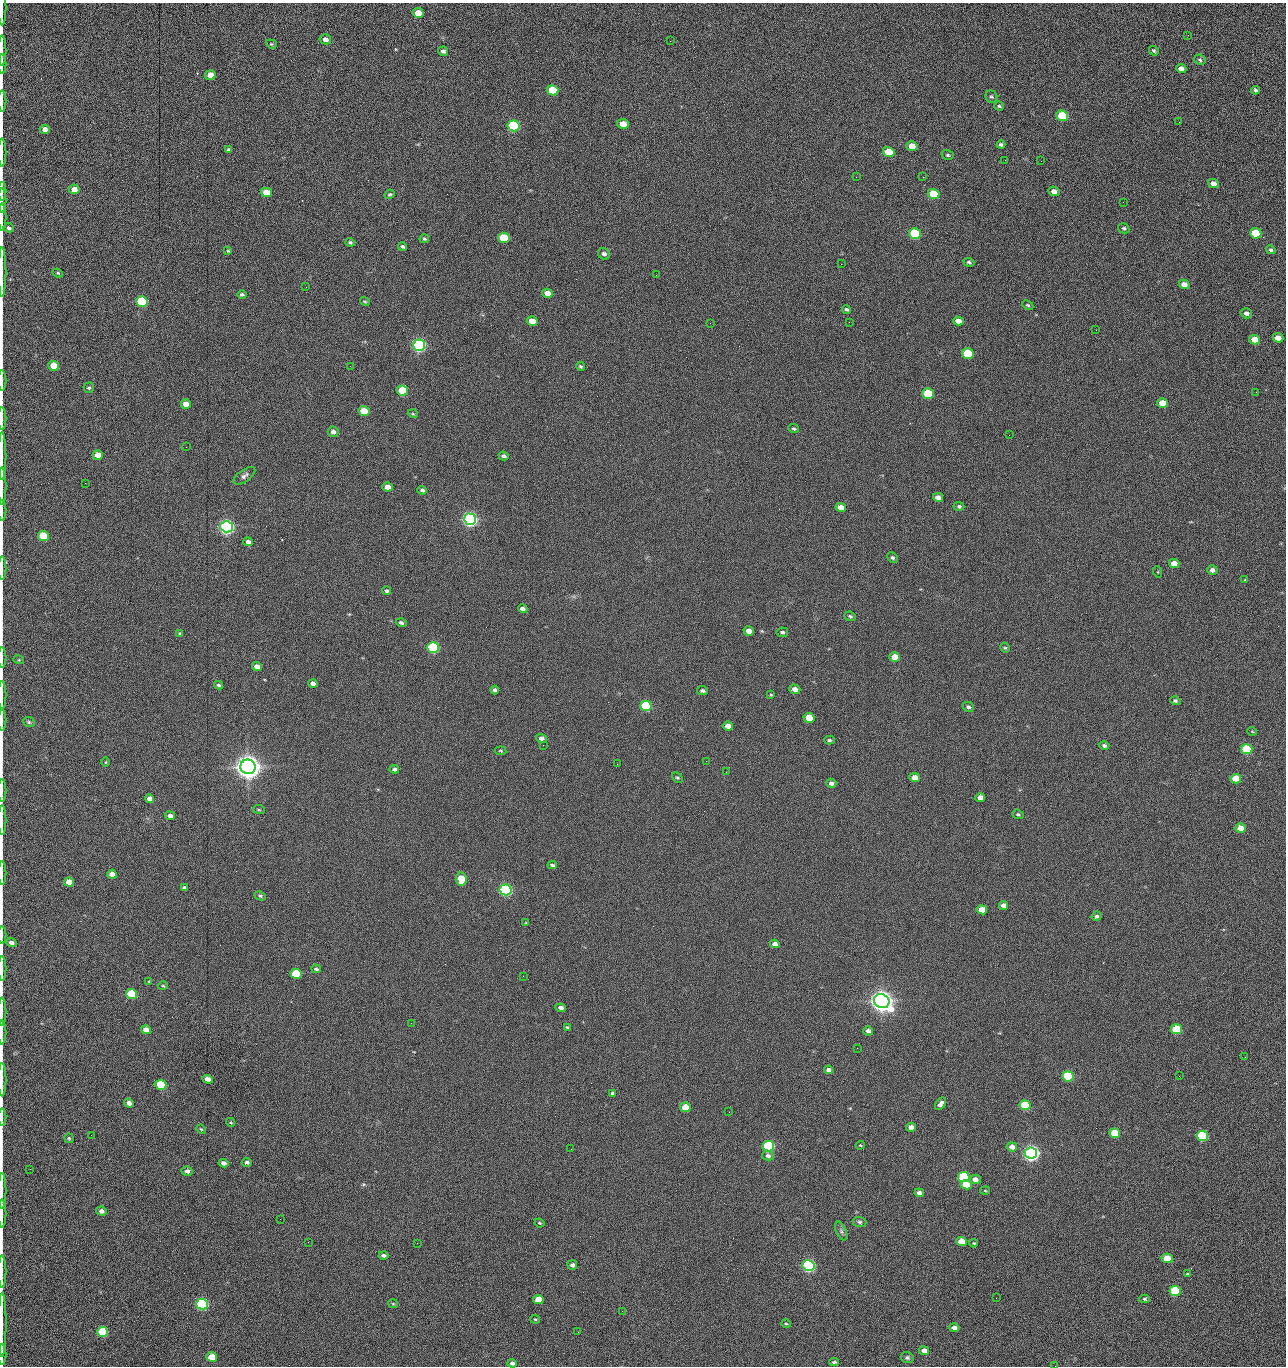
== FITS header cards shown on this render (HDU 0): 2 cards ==
NAXIS1  =                 1284 /fastest changing axis
NAXIS2  =                 1364 /next to fastest changing axis

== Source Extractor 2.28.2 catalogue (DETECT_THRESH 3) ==
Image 1284 x 1364 px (HDU 0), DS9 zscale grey, 1 PNG px = 1 image px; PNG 1288 x 1368 px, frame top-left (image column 1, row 1364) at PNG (2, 3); each listed source drawn as its Kron ellipse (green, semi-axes under 4 px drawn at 4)
Background 149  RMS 15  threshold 44.9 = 3 sigma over >= 5 px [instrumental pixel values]
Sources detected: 273; all 273 listed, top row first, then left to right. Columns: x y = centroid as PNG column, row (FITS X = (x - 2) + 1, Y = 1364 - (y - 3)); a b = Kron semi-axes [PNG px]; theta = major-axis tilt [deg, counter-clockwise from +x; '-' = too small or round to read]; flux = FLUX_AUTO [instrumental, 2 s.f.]
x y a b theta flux
2 8 17 2 90 2.0e+03
418 13 5 5 - 1.3e+04
1188 35 2 2 - 8.6e+02
325 39 6 5 - 4.9e+03
670 41 2 2 - 1.5e+03
271 44 5 4 - 1.2e+03
2 51 15 2 90 2.7e+03
443 51 5 4 - 2.7e+03
1154 51 5 4 - 1.5e+03
1200 60 6 5 - 1.7e+03
2 64 10 2 90 1.9e+03
1181 69 5 4 - 4.6e+03
210 75 5 4 - 1.4e+04
552 90 6 5 - 4.1e+04
1255 90 4 3 - 1.8e+03
991 97 6 6 - 1.8e+03
2 101 10 2 90 1.9e+03
999 106 4 4 - 1.3e+03
1062 116 6 5 - 6.0e+04
1179 122 2 2 - 7.1e+02
623 124 5 5 - 1.4e+04
513 126 6 5 - 1.6e+05
45 129 5 4 - 4.7e+03
1001 145 4 3 - 2.0e+03
912 146 5 4 - 1.2e+04
229 150 4 3 - 2.2e+03
889 152 6 5 - 2.8e+04
2 153 14 2 90 2.2e+03
948 155 6 5 - 1.7e+03
1005 160 2 2 - 8.9e+02
1041 161 2 2 - 1.2e+03
856 177 2 2 - 1.6e+03
923 177 2 2 - 2.0e+04
1213 183 5 4 - 6.4e+03
74 189 5 5 - 9.8e+03
2 191 9 2 90 1.6e+03
1054 191 6 4 -23 5.6e+03
266 192 5 4 - 1.9e+04
390 194 5 4 - 1.6e+03
933 194 6 5 - 5.1e+04
2 200 12 2 90 2.2e+03
1123 202 2 2 - 4.6e+02
2 217 13 2 90 2.6e+03
9 228 5 4 - 2.0e+03
1124 228 6 5 - 1.6e+03
1256 233 6 5 - 4.2e+04
915 234 6 5 - 1.0e+05
504 238 6 5 - 4.0e+04
424 239 5 4 - 1.4e+03
350 242 4 4 - 1.4e+03
403 247 5 3 - 1.7e+03
1271 250 5 4 - 1.7e+03
228 251 4 4 - 1.2e+03
604 254 6 5 - 2.9e+03
969 262 5 4 - 1.8e+03
841 264 2 2 - 1.9e+04
2 272 25 2 90 4.7e+03
58 273 5 4 - 1.2e+03
656 275 3 2 - 1.2e+03
1184 284 5 4 - 7.0e+03
306 287 2 2 - 4.7e+02
547 293 5 4 - 9.2e+03
242 294 4 4 - 1.9e+03
142 301 6 5 - 1.0e+05
365 301 5 4 - 1.3e+03
1028 305 6 4 -26 1.3e+03
846 309 4 3 - 1.9e+03
1246 313 6 5 - 3.8e+03
532 321 5 4 - 1.5e+04
958 321 5 4 - 7.6e+03
849 322 2 2 - 6.1e+02
710 323 2 2 - 2.3e+03
1096 330 2 2 - 6.4e+02
1278 338 5 4 - 1.0e+04
1255 340 5 4 - 1.6e+04
419 345 6 5 - 2.9e+05
968 353 6 5 - 5.7e+04
54 366 5 5 - 2.5e+04
350 366 2 2 - 1.7e+03
580 366 5 3 - 1.3e+03
2 381 10 2 90 1.9e+03
89 388 5 5 - 1.8e+03
402 390 5 5 - 3.6e+04
1256 392 2 2 - 8.9e+02
928 393 6 5 - 5.9e+04
1162 403 5 4 - 1.8e+04
186 404 5 4 - 8.4e+03
364 411 5 5 - 2.9e+04
413 414 5 3 - 9.3e+02
2 419 11 2 90 2.0e+03
794 429 5 4 - 1.6e+03
333 432 5 5 - 3.9e+03
1009 435 3 2 - 8.5e+02
186 447 2 2 - 1.8e+03
98 455 5 4 - 1.2e+04
2 456 24 2 90 4.1e+03
503 456 5 4 - 2.5e+03
244 476 13 6 35 3.6e+03
85 483 2 2 - 6.2e+02
2 486 19 2 90 3.2e+03
387 487 5 4 - 1.0e+04
422 490 5 4 - 2.2e+03
938 497 5 4 - 5.7e+03
959 506 5 4 - 1.9e+03
841 507 5 4 - 8.8e+03
2 511 10 2 90 1.7e+03
470 519 6 5 - 5.0e+05
227 527 6 5 - 5.3e+05
43 536 5 5 - 4.1e+04
248 542 5 4 - 3.9e+03
893 558 6 4 -44 1.9e+03
1174 563 5 4 - 1.3e+04
2 568 12 2 90 2.1e+03
1212 570 5 4 - 3.8e+03
1158 572 6 3 -72 8.0e+02
1245 580 4 3 - 8.6e+02
386 591 4 4 - 1.7e+03
523 609 5 4 - 4.1e+03
850 616 6 4 -23 1.6e+03
401 623 5 4 - 2.0e+03
749 631 5 4 - 1.0e+04
782 632 6 5 - 1.9e+03
180 633 3 3 - 1.4e+03
433 647 6 5 - 1.6e+05
1005 648 5 4 - 1.3e+03
895 657 5 4 - 1.4e+04
2 658 10 2 90 1.7e+03
19 660 5 3 - 8.8e+02
257 667 5 4 - 7.4e+03
313 683 4 4 - 4.2e+03
219 685 4 4 - 1.8e+03
795 689 5 4 - 6.2e+03
495 690 4 3 - 2.3e+03
702 691 5 4 - 2.4e+03
2 695 14 2 90 2.4e+03
771 695 4 4 - 1.0e+03
1175 701 5 4 - 1.7e+03
646 706 6 5 - 8.5e+04
968 707 6 5 - 2.6e+03
809 718 5 5 - 2.7e+04
2 720 10 2 90 1.6e+03
29 722 6 4 -22 1.7e+03
728 726 5 4 - 7.7e+03
1252 731 5 3 - 7.7e+02
541 738 5 4 - 4.3e+03
829 740 5 3 - 1.6e+03
543 745 2 2 - 2.2e+03
1104 746 5 4 - 2.1e+03
1247 749 5 5 - 7.7e+04
501 751 5 3 - 1.1e+03
706 761 2 2 - 1.5e+03
106 762 4 3 - 9.0e+02
617 764 2 2 - 1.9e+03
248 767 8 7 - 1.7e+06
394 769 4 4 - 2.4e+03
726 772 2 2 - 1.6e+03
677 778 6 4 -45 1.5e+03
915 778 5 4 - 1.1e+04
1236 779 5 5 - 2.5e+04
831 783 5 4 - 3.3e+03
2 790 11 2 90 1.8e+03
980 798 5 4 - 7.9e+03
149 799 5 4 - 6.6e+03
259 809 6 3 -9 1.1e+03
1018 814 6 4 -21 1.5e+03
170 816 5 4 - 3.9e+03
2 820 15 2 90 2.7e+03
1241 828 5 4 - 1.5e+04
552 865 5 3 - 1.7e+03
2 873 12 2 90 1.6e+03
112 874 5 4 - 1.2e+04
461 879 6 5 - 2.7e+04
69 882 5 4 - 1.6e+04
184 888 4 3 - 1.7e+03
505 890 6 5 - 2.4e+05
260 896 6 4 -27 1.5e+03
1004 905 5 4 - 5.7e+03
982 910 5 4 - 1.8e+04
1096 916 5 4 - 2.0e+03
526 923 3 3 - 7.7e+02
2 935 9 2 90 1.5e+03
11 943 5 4 - 4.1e+03
775 944 5 4 - 5.8e+03
2 969 12 2 90 2.2e+03
316 969 5 3 - 1.9e+03
296 974 5 5 - 6.0e+04
523 976 2 2 - 1.4e+03
149 981 4 3 - 7.7e+02
163 986 5 3 - 1.1e+03
131 994 5 5 - 7.4e+04
882 1001 8 7 - 1.4e+06
561 1008 5 4 - 4.4e+03
2 1011 14 2 90 2.6e+03
411 1023 2 2 - 3.7e+03
567 1027 4 4 - 1.0e+03
1177 1029 5 5 - 4.8e+04
146 1030 5 4 - 1.0e+04
868 1031 5 4 - 4.0e+03
2 1033 12 2 90 2.3e+03
857 1048 2 2 - 9.8e+02
1245 1057 2 2 - 1.2e+03
828 1070 4 4 - 3.2e+03
1068 1076 5 5 - 8.8e+04
1179 1076 2 2 - 1.7e+03
2 1079 17 2 90 2.9e+03
208 1079 5 4 - 9.0e+03
161 1085 5 5 - 6.4e+04
612 1093 4 4 - 1.7e+03
129 1103 5 4 - 5.3e+03
941 1104 7 4 56 4.6e+03
1025 1105 5 5 - 7.3e+04
685 1107 5 4 - 2.0e+04
729 1112 2 2 - 7.0e+02
2 1117 8 2 90 1.3e+03
231 1122 4 3 - 9.9e+02
911 1127 5 4 - 7.1e+03
201 1129 5 4 - 1.1e+03
1115 1133 5 4 - 3.1e+04
91 1135 2 2 - 1.7e+03
1202 1136 5 5 - 9.9e+04
69 1138 5 4 - 1.4e+03
860 1145 4 4 - 9.5e+02
768 1146 6 5 - 1.4e+05
1012 1147 5 4 - 7.5e+03
571 1149 2 2 - 6.1e+02
1031 1153 6 5 - 6.2e+05
768 1156 6 4 -12 2.9e+03
247 1162 5 4 - 2.4e+03
223 1163 5 4 - 4.6e+03
30 1169 2 2 - 2.3e+03
187 1171 5 5 - 4.0e+03
964 1177 6 5 - 1.5e+05
975 1179 5 4 - 6.5e+03
966 1185 5 4 - 1.6e+04
2 1191 18 2 90 3.4e+03
985 1191 5 3 - 9.8e+02
919 1193 5 4 - 4.3e+03
101 1211 5 4 - 4.2e+03
2 1213 14 2 90 2.3e+03
280 1219 2 2 - 1.3e+03
860 1222 7 5 -4 2.0e+03
539 1223 5 3 - 1.1e+03
841 1231 10 5 -66 2.8e+03
962 1241 5 4 - 1.9e+04
308 1242 2 2 - 1.2e+03
417 1243 2 2 - 3.7e+03
974 1243 4 3 - 1.0e+03
383 1255 5 3 - 2.7e+03
1167 1258 6 4 -12 2.7e+04
572 1265 5 4 - 3.2e+03
808 1265 6 5 - 3.0e+05
2 1271 16 2 90 2.5e+03
1187 1274 4 4 - 8.6e+02
1175 1291 5 5 - 7.8e+04
996 1298 2 2 - 1.8e+03
538 1299 5 4 - 1.7e+04
1145 1299 5 4 - 1.6e+03
202 1304 6 5 - 2.3e+05
393 1304 5 4 - 1.2e+03
622 1311 2 2 - 5.4e+02
535 1319 5 4 - 1.3e+03
786 1324 5 3 - 1.1e+03
2 1325 32 2 90 6.1e+03
954 1328 5 4 - 4.0e+03
103 1332 5 5 - 9.1e+04
578 1332 2 2 - 2.5e+03
924 1351 5 4 - 6.7e+03
2 1355 10 2 90 1.8e+03
212 1357 5 5 - 3.0e+04
907 1358 6 5 - 2.1e+03
834 1362 5 3 - 1.6e+03
512 1363 4 4 - 2.6e+03
1055 1366 2 2 - 1.2e+03
At the frame edge (FLAGS 8, measured only in part): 35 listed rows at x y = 2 8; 2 51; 2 64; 2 101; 2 153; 2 191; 2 200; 2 217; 9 228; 2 272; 2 381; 2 419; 2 456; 2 486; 2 511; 2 568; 2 658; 2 695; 2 720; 2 790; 2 820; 2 873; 2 935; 11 943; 2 969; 2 1011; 2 1033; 2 1079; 2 1117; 2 1191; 2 1213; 2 1271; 2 1325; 2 1355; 1055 1366

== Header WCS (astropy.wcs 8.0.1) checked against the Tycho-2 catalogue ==
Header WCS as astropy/WCSLIB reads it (CRVAL/CRPIX/CD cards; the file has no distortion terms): RA---TAN/DEC--TAN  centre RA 15:41:40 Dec +51:59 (235.42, +51.99 deg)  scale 1.26 arcsec/px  FOV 26.9' x 28.5'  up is +92 deg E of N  parity flipped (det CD > 0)
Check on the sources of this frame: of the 60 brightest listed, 10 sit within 2.0 arcsec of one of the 11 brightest Tycho-2 stars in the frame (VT <= 12.29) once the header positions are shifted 0.47 arcsec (0.22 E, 0.42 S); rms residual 0.71 arcsec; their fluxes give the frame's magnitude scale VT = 25.19 - 2.5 log10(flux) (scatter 0.23 mag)
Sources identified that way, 10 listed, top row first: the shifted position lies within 2.0 arcsec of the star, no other Tycho-2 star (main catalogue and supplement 1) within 4.0 arcsec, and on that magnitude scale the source's flux lands within +1.5 / -3 mag of the star's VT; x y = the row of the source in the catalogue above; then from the Tycho-2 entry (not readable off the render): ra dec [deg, ICRS J2000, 3 dp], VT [Tycho-2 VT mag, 2 dp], TYC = Tycho-2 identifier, HIP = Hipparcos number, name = IAU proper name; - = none
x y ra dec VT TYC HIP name
419 345 235.614 +52.064 11.61 3489-1132-1 - -
470 519 235.514 +52.049 11.19 3489-1407-1 - -
227 527 235.515 +52.133 11.12 3489-1380-1 - -
248 767 235.378 +52.130 9.31 3489-1322-1 76850 -
505 890 235.303 +52.042 11.52 3489-958-1 - -
882 1001 235.232 +51.912 9.59 3489-824-1 - -
1031 1153 235.143 +51.862 10.97 3489-1016-1 - -
964 1177 235.131 +51.886 12.29 3489-908-1 - -
808 1265 235.084 +51.941 11.45 3489-1346-1 - -
202 1304 235.075 +52.152 11.74 3489-912-1 - -